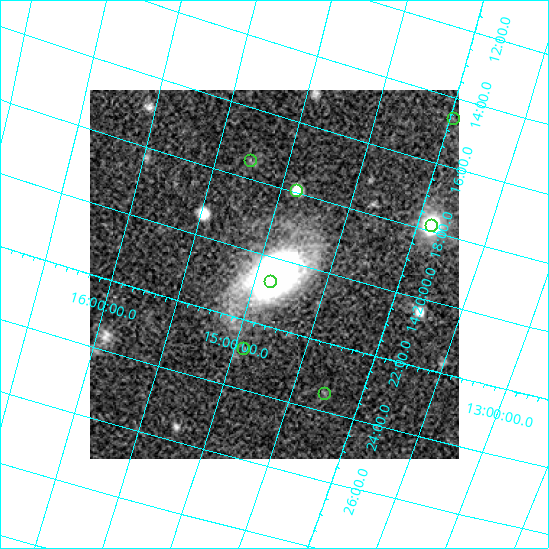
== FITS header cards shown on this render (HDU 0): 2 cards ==
NAXIS1  =                  369
NAXIS2  =                  369

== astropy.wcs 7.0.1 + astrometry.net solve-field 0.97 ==
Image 369 x 369 px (HDU 0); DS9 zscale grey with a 90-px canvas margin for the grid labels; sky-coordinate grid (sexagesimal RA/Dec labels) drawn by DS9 from the SOLVED WCS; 7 Tycho-2 reference stars matched to detected sources circled (green)
Header WCS: none
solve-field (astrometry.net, Tycho-2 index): SOLVED blind (the file carries no WCS)
Solved WCS: RA---TAN-SIP/DEC--TAN-SIP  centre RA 14:20:28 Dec +14:53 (215.12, +14.88 deg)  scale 25.9 arcsec/px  FOV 159.4' x 157.9'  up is -73 deg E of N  parity normal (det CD < 0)
(file carries no celestial WCS; the grid is the blind solution)
Tycho-2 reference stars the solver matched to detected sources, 7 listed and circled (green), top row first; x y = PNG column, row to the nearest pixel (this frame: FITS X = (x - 90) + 1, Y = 369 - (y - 91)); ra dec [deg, ICRS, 3 dp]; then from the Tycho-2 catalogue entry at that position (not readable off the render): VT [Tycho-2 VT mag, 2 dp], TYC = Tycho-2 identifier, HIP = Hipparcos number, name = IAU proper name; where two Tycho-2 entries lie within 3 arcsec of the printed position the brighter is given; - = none
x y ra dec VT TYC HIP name
453 119 213.648 +13.975 6.60 908-1282-1 69585 -
250 161 214.369 +15.263 6.04 1469-1456-1 69829 -
296 191 214.484 +14.896 9.56 915-1430-1 69874 -
431 226 214.458 +13.904 8.28 908-503-1 69865 -
270 282 215.176 +14.890 9.23 915-481-1 - -
243 349 215.707 +14.939 7.59 915-464-1 70287 -
324 394 215.866 +14.265 9.80 915-339-1 - -